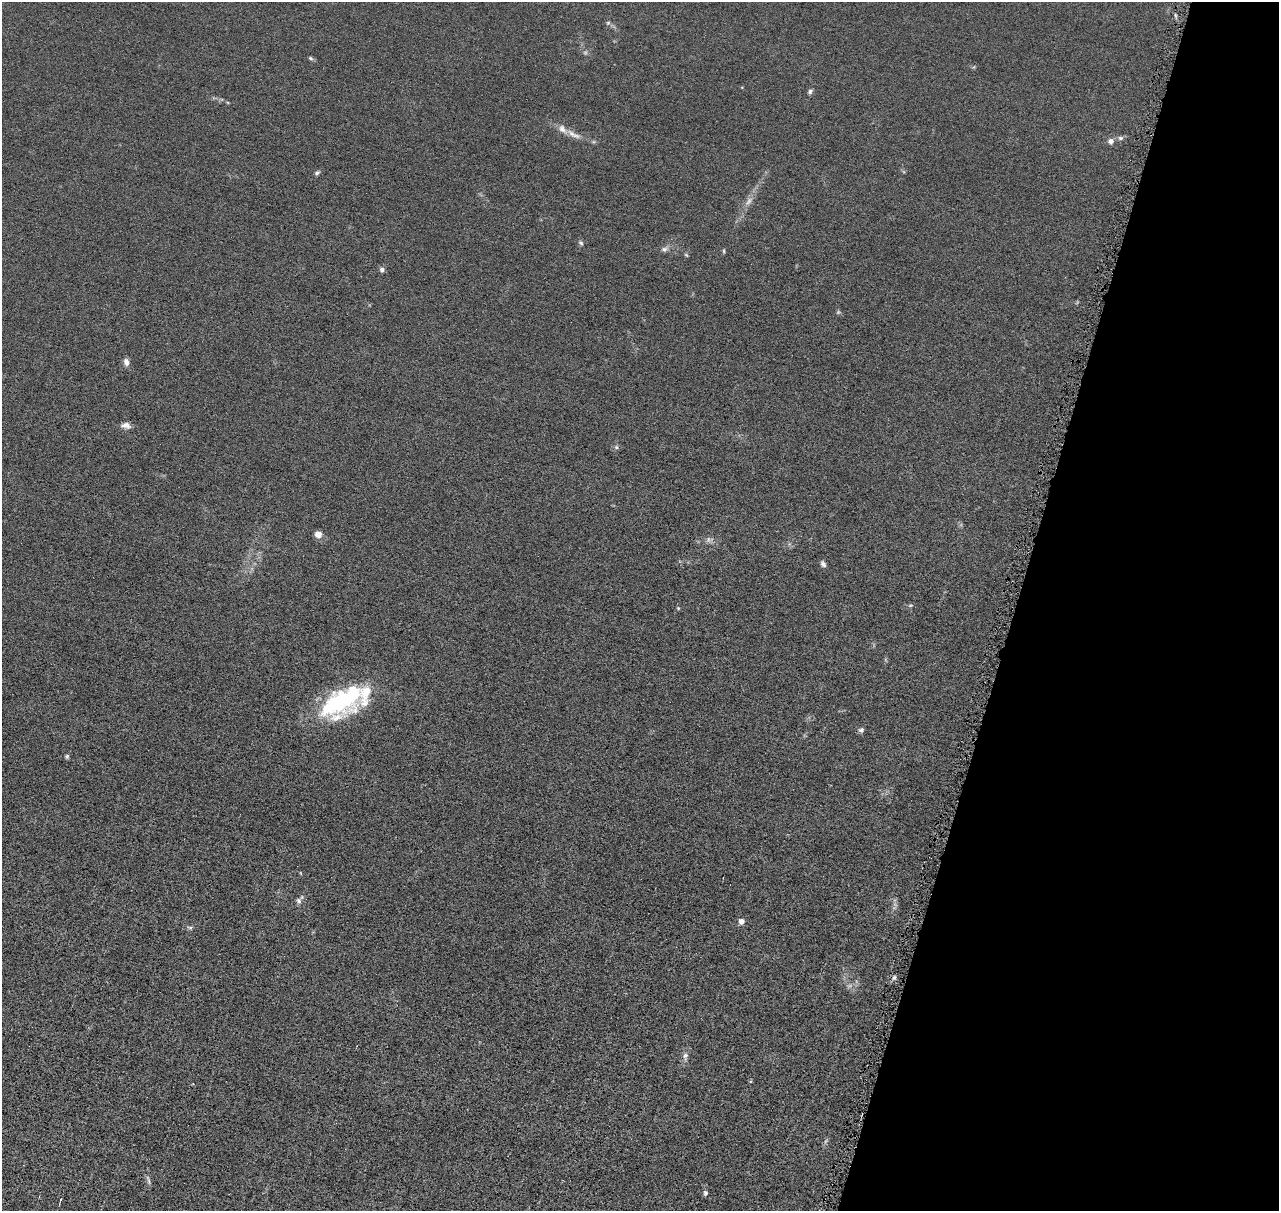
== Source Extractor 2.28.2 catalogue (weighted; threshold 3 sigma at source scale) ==
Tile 8 of 4 x 4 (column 4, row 2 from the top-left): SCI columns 3847-5123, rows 2671-3879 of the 5140 x 5218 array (HDU 1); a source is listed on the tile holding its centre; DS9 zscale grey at full resolution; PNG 1281 x 1213 px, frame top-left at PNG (2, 2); no overlay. Shown black and unused: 21% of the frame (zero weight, under 4 of 8 exposures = <1% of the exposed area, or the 3 px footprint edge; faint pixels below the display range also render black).
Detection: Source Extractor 2.28.2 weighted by HDU 2 'WHT'; one run over the whole footprint, this tile lists its part. Background 0.0119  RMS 0.0042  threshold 0.0172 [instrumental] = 3 sigma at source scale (4.09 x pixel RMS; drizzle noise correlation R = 1.36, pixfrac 0.8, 0.05/0.05 arcsec/px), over >= 5 px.
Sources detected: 34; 2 inside a brighter object's white glare — not listed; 2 inside a brighter listed object's ellipse — not listed separately; the other 30 listed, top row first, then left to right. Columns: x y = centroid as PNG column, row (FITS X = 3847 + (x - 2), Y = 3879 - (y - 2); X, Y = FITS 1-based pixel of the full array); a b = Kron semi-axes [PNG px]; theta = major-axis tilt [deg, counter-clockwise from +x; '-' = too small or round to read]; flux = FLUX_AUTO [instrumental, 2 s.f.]
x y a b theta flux
608 23 5 5 - 0.57
311 58 6 5 - 0.57
810 91 7 5 56 0.8
573 134 23 6 -28 3.1
1120 138 8 6 13 0.93
1111 141 8 8 - 1.5
317 173 7 4 22 0.69
749 201 13 6 56 1.9
581 243 6 5 - 0.59
664 249 8 6 32 1
724 251 6 4 -89 0.39
382 270 6 6 - 1.1
126 362 10 7 -70 1.5
126 425 12 7 -5 1.9
617 447 6 5 - 0.68
318 534 8 7 - 2
708 539 7 4 -72 0.74
823 564 8 5 -54 1
678 608 4 4 - 0.34
342 701 28 25 67 23
861 730 7 6 - 0.83
67 756 5 5 - 0.61
299 901 8 7 - 1.1
741 921 6 6 - 1.8
190 928 7 4 1 0.6
894 978 6 3 20 0.66
685 1056 11 6 76 1.4
149 1181 7 4 -71 0.73
705 1193 6 6 - 0.75
60 1200 5 3 - 0.37